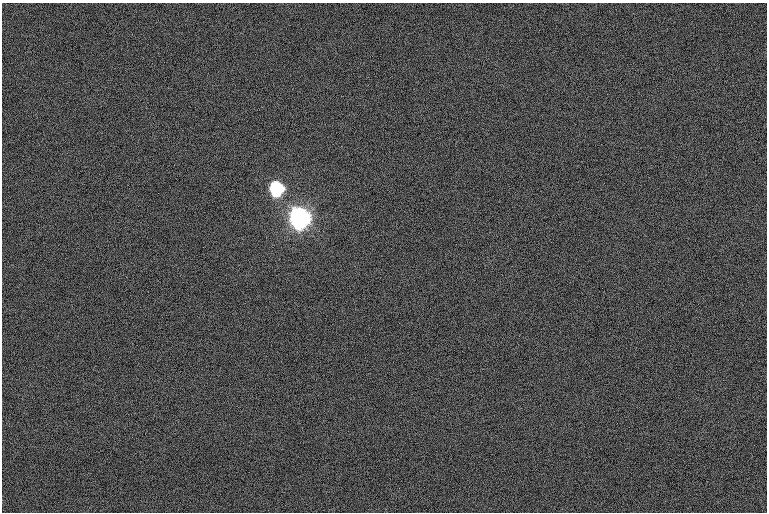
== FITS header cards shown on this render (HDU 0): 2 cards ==
NAXIS1  =                  765
NAXIS2  =                  510

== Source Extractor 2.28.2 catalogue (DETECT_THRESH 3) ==
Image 765 x 510 px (HDU 0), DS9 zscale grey, 1 PNG px = 1 image px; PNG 769 x 514 px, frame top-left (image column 1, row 510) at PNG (2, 3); no overlay
Background 97.7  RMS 8.5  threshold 25.5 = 3 sigma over >= 5 px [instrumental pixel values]
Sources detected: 3; all 3 listed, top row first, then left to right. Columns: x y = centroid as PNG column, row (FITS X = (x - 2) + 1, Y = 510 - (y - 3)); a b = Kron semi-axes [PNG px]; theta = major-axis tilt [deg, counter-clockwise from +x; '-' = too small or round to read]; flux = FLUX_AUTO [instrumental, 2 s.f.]
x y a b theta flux
277 188 10 8 -17 72000
276 192 5 4 - 22000
299 218 11 10 - 560000